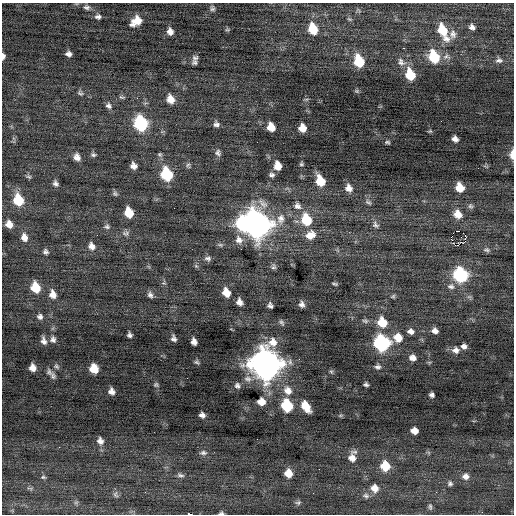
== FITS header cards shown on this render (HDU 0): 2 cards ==
NAXIS1  =                  512 / Axis length
NAXIS2  =                  512 / Axis length

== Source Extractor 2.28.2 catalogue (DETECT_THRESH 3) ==
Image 512 x 512 px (HDU 0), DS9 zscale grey, 1 PNG px = 1 image px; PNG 516 x 516 px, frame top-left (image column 1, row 512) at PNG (2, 3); no overlay
Background 0.00323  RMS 0.83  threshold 2.5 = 3 sigma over >= 5 px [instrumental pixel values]
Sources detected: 152; all 152 listed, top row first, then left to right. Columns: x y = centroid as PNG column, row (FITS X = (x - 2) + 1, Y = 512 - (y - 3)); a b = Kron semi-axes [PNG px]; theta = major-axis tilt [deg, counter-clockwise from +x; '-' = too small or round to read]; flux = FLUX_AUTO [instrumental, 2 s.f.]
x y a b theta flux
87 7 10 7 -7 190
212 8 8 6 -75 140
98 17 8 6 -2 190
349 19 6 4 -25 74
136 21 12 8 34 900
472 27 6 5 - 210
313 29 9 7 -72 1500
227 30 6 4 0 76
442 30 12 8 -69 1500
170 31 8 7 - 320
453 34 12 9 79 330
446 39 11 8 -13 390
404 48 3 2 - 110
68 54 6 5 - 220
3 56 6 3 88 200
434 57 10 8 -66 2400
446 57 11 7 -2 250
195 58 8 7 - 180
499 60 10 7 1 210
359 61 10 7 -71 2200
195 62 6 5 - 130
401 62 12 9 -48 320
410 75 10 8 -69 1700
357 91 6 5 - 82
80 93 8 6 -40 130
122 97 8 4 -15 89
137 98 3 3 - 31
170 99 9 7 -66 560
306 99 6 4 -17 75
109 106 8 7 - 190
441 121 3 2 - 47
141 124 10 8 -69 6800
216 124 7 7 - 190
271 127 7 6 - 690
302 128 7 6 - 600
430 131 6 4 -5 67
455 139 6 5 - 260
387 142 6 4 -14 98
218 153 9 7 -73 190
160 154 7 5 -43 99
93 155 7 6 - 120
512 155 9 4 89 450
77 157 8 7 - 330
301 164 5 4 - 90
188 165 7 5 -76 120
133 166 6 6 - 310
277 166 8 6 -81 580
167 174 10 8 -72 3800
271 175 7 6 - 170
28 177 8 5 -22 110
320 181 10 7 -67 1400
56 183 8 6 -59 180
460 187 8 7 - 920
349 188 10 8 -64 390
115 194 8 7 - 120
18 200 11 9 -72 1900
368 202 10 5 -35 140
297 206 10 9 - 310
470 206 8 6 -48 130
129 212 8 7 - 1300
458 214 10 9 - 640
281 219 16 11 82 710
306 220 11 9 -70 2100
9 224 8 7 - 470
244 224 12 10 -62 5100
256 224 13 10 -67 62000
375 225 11 8 -54 220
107 226 8 6 7 140
458 231 2 2 - 3000
126 233 10 7 13 200
310 235 13 10 24 660
465 235 3 2 - 460
24 237 10 8 -75 400
451 239 4 3 - 210
465 239 12 4 -80 97
239 240 12 10 -61 410
220 245 9 5 -20 120
458 245 3 2 - 1000
91 246 10 8 -60 320
487 250 9 6 -10 150
45 252 7 6 - 150
208 258 9 7 -2 180
196 266 7 4 -44 82
273 267 8 6 -88 140
461 275 9 8 - 7400
164 283 5 5 - 83
335 284 7 3 -13 86
451 286 11 8 -8 260
35 288 9 7 -72 1400
226 292 9 7 -65 730
53 294 10 8 -78 430
150 295 8 6 -55 180
393 296 7 5 30 91
239 302 7 5 -62 310
302 304 7 6 - 220
270 305 6 5 - 160
40 317 7 7 - 190
365 321 9 5 -6 140
281 322 9 5 -54 130
382 322 10 9 - 1200
411 331 8 7 - 250
435 331 7 6 - 270
129 335 5 4 - 150
174 338 6 5 - 170
398 338 9 9 - 780
53 339 9 8 - 200
44 341 9 6 -75 250
194 342 7 5 -68 290
382 343 9 9 - 11000
464 346 7 6 - 230
456 350 10 8 -10 310
412 358 8 7 - 320
299 359 2 2 - 34
197 362 7 4 -38 100
265 364 13 12 - 96000
56 366 8 5 -50 120
378 367 8 6 1 160
32 368 7 6 - 380
94 369 8 7 - 840
331 372 7 5 -67 88
53 376 12 8 -73 240
248 379 12 9 -17 340
156 385 7 6 - 100
366 385 4 4 - 120
237 386 8 7 - 180
288 390 13 11 -48 580
111 391 6 6 - 280
432 395 5 4 - 160
261 402 7 6 - 570
287 405 9 7 -62 3300
306 406 10 6 -56 1000
202 415 6 5 - 220
414 431 6 6 - 460
100 441 10 8 -63 310
203 453 10 6 -2 180
352 458 10 9 - 440
385 466 8 8 - 1400
288 473 8 7 - 660
180 475 10 5 -15 160
466 476 10 8 -7 320
43 477 7 4 -9 89
450 483 7 7 - 140
30 488 9 3 -13 100
375 488 10 9 - 450
436 492 3 3 - 47
115 494 9 7 -69 160
366 496 8 7 - 190
76 502 7 4 1 98
298 502 7 6 - 120
430 507 9 5 -84 110
221 513 6 4 9 110
190 514 4 2 - 1900
At the frame edge (FLAGS 8, measured only in part): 4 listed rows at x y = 3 56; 512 155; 221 513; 190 514